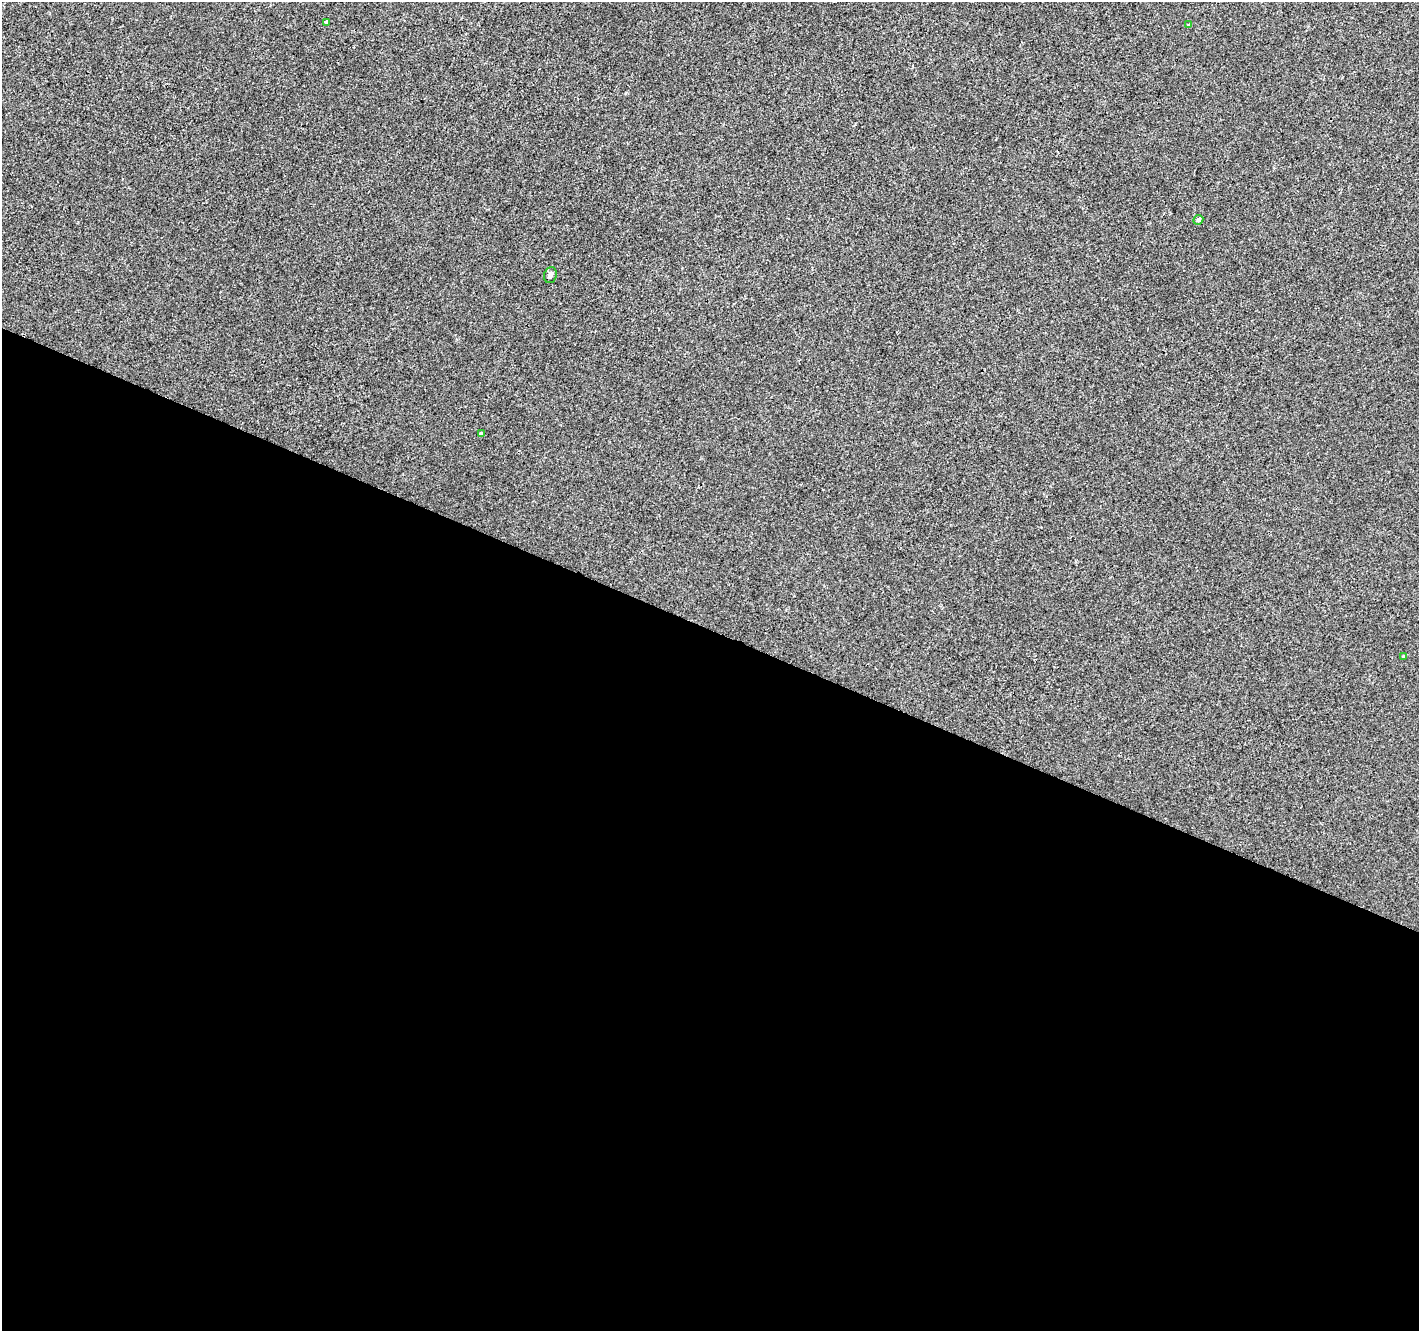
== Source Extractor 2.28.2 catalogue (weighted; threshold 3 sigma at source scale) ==
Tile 14 of 4 x 4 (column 2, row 4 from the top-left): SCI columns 1424-2840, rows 270-1598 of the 5674 x 5788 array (HDU 1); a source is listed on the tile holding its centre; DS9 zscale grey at full resolution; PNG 1421 x 1333 px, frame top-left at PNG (2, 2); each listed source drawn as its Kron ellipse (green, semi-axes under 4 px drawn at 4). Shown black and unused: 53% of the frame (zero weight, under 2 of 3 exposures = <1% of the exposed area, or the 3 px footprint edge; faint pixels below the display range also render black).
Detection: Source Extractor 2.28.2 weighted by HDU 2 'WHT'; one run over the whole footprint, this tile lists its part. Background -9.49e-05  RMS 0.0042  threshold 0.0189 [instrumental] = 3 sigma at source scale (4.5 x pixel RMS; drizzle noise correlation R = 1.50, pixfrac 1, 0.0396/0.0396 arcsec/px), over >= 5 px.
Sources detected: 6; all 6 listed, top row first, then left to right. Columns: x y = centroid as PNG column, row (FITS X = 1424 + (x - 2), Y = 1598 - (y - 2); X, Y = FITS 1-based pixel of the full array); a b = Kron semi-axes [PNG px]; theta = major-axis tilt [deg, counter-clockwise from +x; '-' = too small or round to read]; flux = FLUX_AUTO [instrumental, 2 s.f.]
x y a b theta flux
326 22 4 3 - 3
1188 25 3 3 - 0.67
1198 220 5 5 - 1.3
550 275 8 6 76 1.1
481 433 4 4 - 0.7
1404 657 4 3 - 1.5